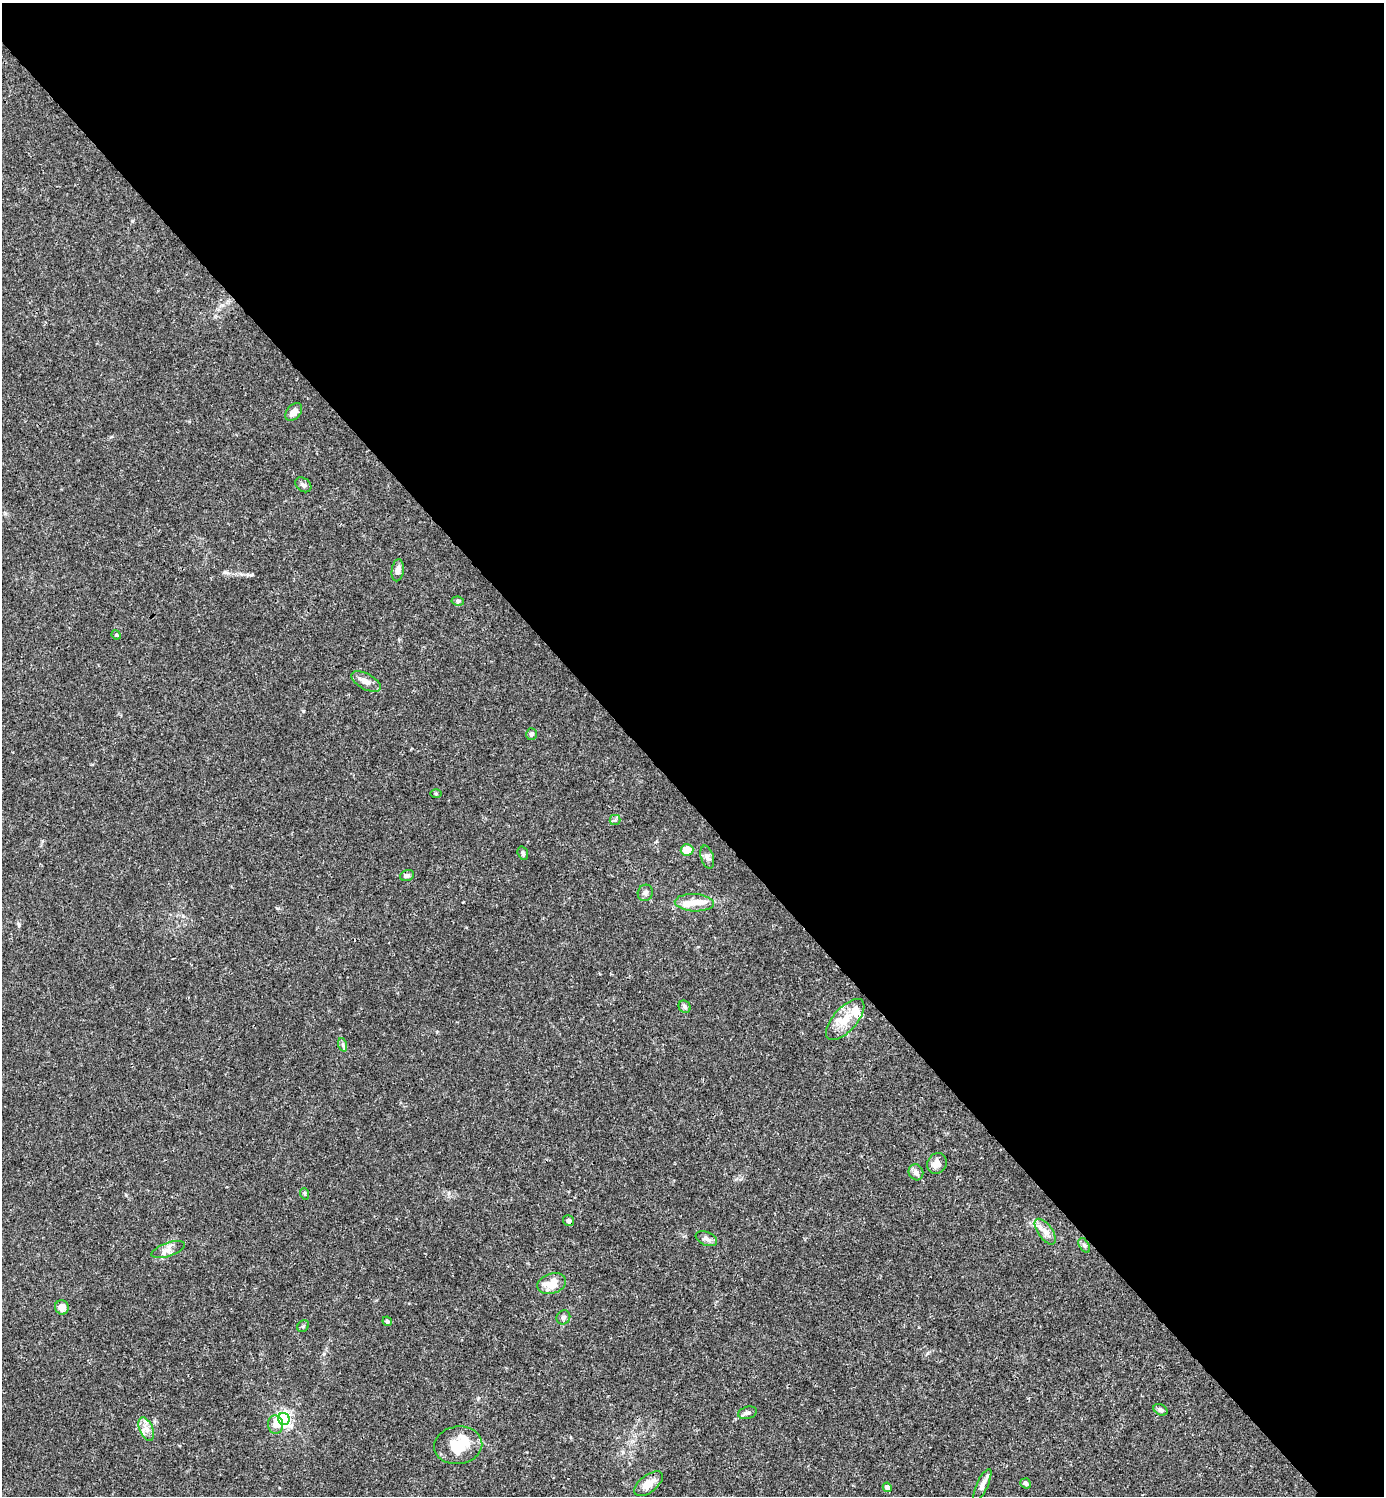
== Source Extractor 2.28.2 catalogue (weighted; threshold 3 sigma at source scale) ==
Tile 3 of 4 x 4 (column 3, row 1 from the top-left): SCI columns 3062-4443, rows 4485-5978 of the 5981 x 5982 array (HDU 1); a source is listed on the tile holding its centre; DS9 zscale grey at full resolution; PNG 1386 x 1498 px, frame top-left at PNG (2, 3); each listed source drawn as its Kron ellipse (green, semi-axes under 4 px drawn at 4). Shown black and unused: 54% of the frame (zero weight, under 3 of 4 exposures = <1% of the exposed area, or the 3 px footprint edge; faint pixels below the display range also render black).
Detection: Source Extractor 2.28.2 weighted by HDU 2 'WHT'; one run over the whole footprint, this tile lists its part. Background 0.0151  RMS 0.0022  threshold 0.00971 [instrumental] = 3 sigma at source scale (4.5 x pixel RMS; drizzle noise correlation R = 1.50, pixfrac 1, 0.05/0.05 arcsec/px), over >= 5 px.
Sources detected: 47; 1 inside a brighter object's white glare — neither listed nor drawn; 5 inside a brighter listed object's ellipse — not listed separately; the other 41 listed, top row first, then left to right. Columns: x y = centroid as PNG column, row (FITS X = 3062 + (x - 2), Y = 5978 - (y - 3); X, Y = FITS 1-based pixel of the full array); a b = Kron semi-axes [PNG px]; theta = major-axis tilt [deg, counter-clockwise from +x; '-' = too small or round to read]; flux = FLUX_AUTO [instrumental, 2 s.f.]
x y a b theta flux
294 412 10 6 51 1.7
303 485 9 6 -38 0.66
398 570 11 6 81 1.1
458 601 6 4 -8 0.41
116 635 5 4 - 0.25
366 681 16 8 -28 1.6
531 734 6 5 - 0.51
436 794 5 3 - 0.2
615 820 5 5 - 0.44
687 850 6 5 - 3.4
523 853 7 5 -72 0.49
707 857 12 6 -74 0.86
407 876 7 5 20 0.58
645 893 8 7 - 0.69
694 903 19 8 -2 2.3
684 1007 6 5 - 0.6
845 1020 25 12 48 4.3
343 1045 7 4 -72 0.4
937 1163 11 9 59 1.8
916 1172 8 7 - 0.94
305 1194 6 3 -72 0.27
569 1221 5 5 - 0.69
1045 1232 15 7 -54 1.5
706 1239 11 6 -23 0.91
1084 1245 8 4 -60 0.45
168 1250 17 6 19 1.4
552 1284 15 10 17 3.9
62 1307 7 6 - 1.7
563 1317 7 6 - 0.63
387 1321 5 4 - 0.36
303 1326 6 5 - 0.37
1161 1410 7 5 -30 0.65
747 1413 10 6 16 0.64
284 1419 6 5 - 57
275 1424 9 7 -85 1.7
146 1429 12 6 -66 1.3
458 1445 24 18 8 5.5
1026 1483 5 5 - 0.56
648 1484 17 8 38 2.9
982 1485 17 5 65 1.2
887 1487 5 4 - 1.1
Unlisted compact peaks at least as high as the median listed source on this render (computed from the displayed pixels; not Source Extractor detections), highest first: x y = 225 572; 251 575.